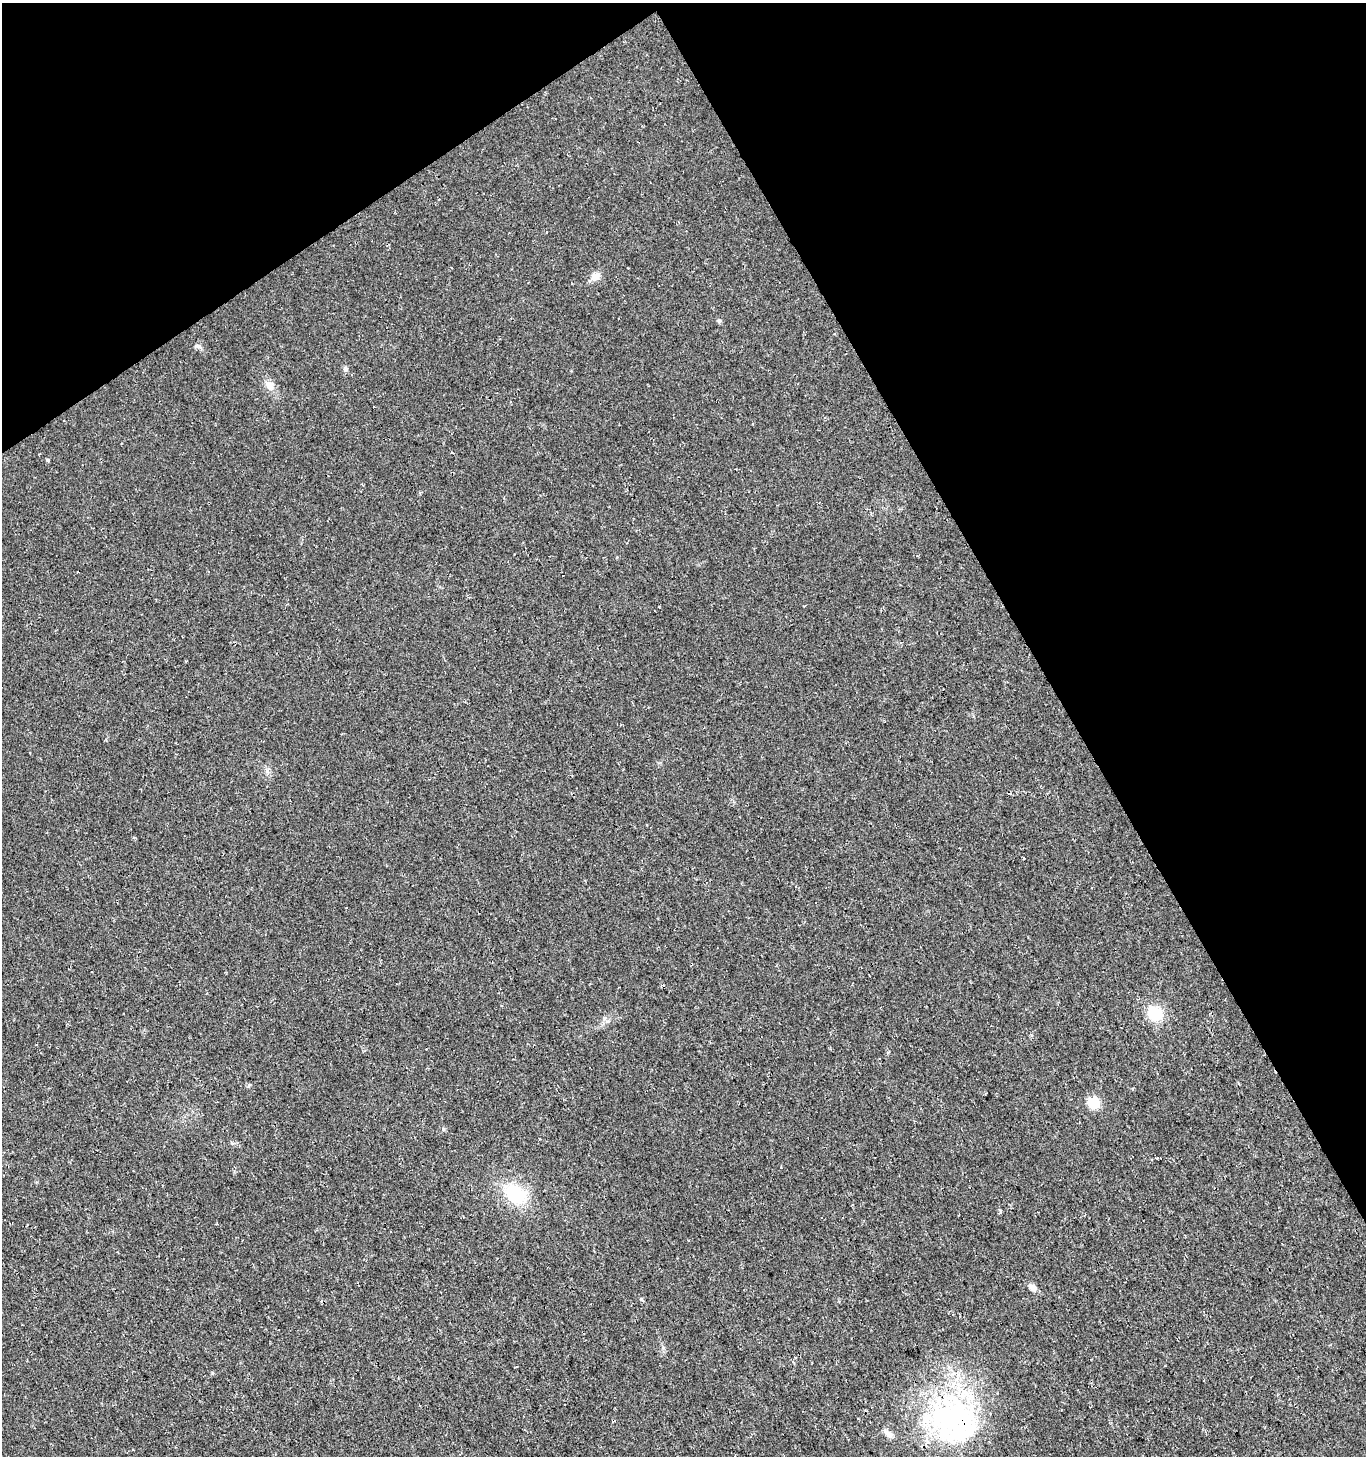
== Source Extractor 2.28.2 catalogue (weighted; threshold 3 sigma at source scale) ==
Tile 3 of 4 x 4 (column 3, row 1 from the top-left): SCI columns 2934-4297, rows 4413-5866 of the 5806 x 5921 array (HDU 1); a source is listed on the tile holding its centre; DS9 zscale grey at full resolution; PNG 1368 x 1458 px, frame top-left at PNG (2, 3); no overlay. Shown black and unused: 30% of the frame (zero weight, under 3 of 4 exposures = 5% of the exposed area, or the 3 px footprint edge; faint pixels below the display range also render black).
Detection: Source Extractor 2.28.2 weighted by HDU 2 'WHT'; one run over the whole footprint, this tile lists its part. Background 0.0165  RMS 0.007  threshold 0.0317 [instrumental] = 3 sigma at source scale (4.5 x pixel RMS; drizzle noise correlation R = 1.50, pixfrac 1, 0.0396/0.0396 arcsec/px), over >= 5 px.
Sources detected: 13; all 13 listed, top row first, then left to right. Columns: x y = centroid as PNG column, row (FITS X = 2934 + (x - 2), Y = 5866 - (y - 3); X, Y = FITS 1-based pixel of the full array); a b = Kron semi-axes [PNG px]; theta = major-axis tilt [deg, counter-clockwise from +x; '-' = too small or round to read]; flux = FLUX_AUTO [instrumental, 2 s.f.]
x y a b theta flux
595 276 10 8 39 5.7
719 321 6 5 - 1.4
198 346 8 6 -16 1.9
345 369 7 5 -77 1.7
269 385 12 11 - 5.4
47 460 4 3 - 0.87
1155 1014 21 16 -43 19
1093 1102 15 14 - 11
443 1129 5 3 - 0.83
515 1194 25 19 -32 35
1033 1287 12 7 -33 3.6
955 1420 71 53 -33 150
888 1434 16 6 -41 3.6
Overlapping masked pixels (flux is a lower limit): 1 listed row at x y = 955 1420
Unlisted compact peaks at least as high as the median listed source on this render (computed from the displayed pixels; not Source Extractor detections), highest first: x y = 212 1373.